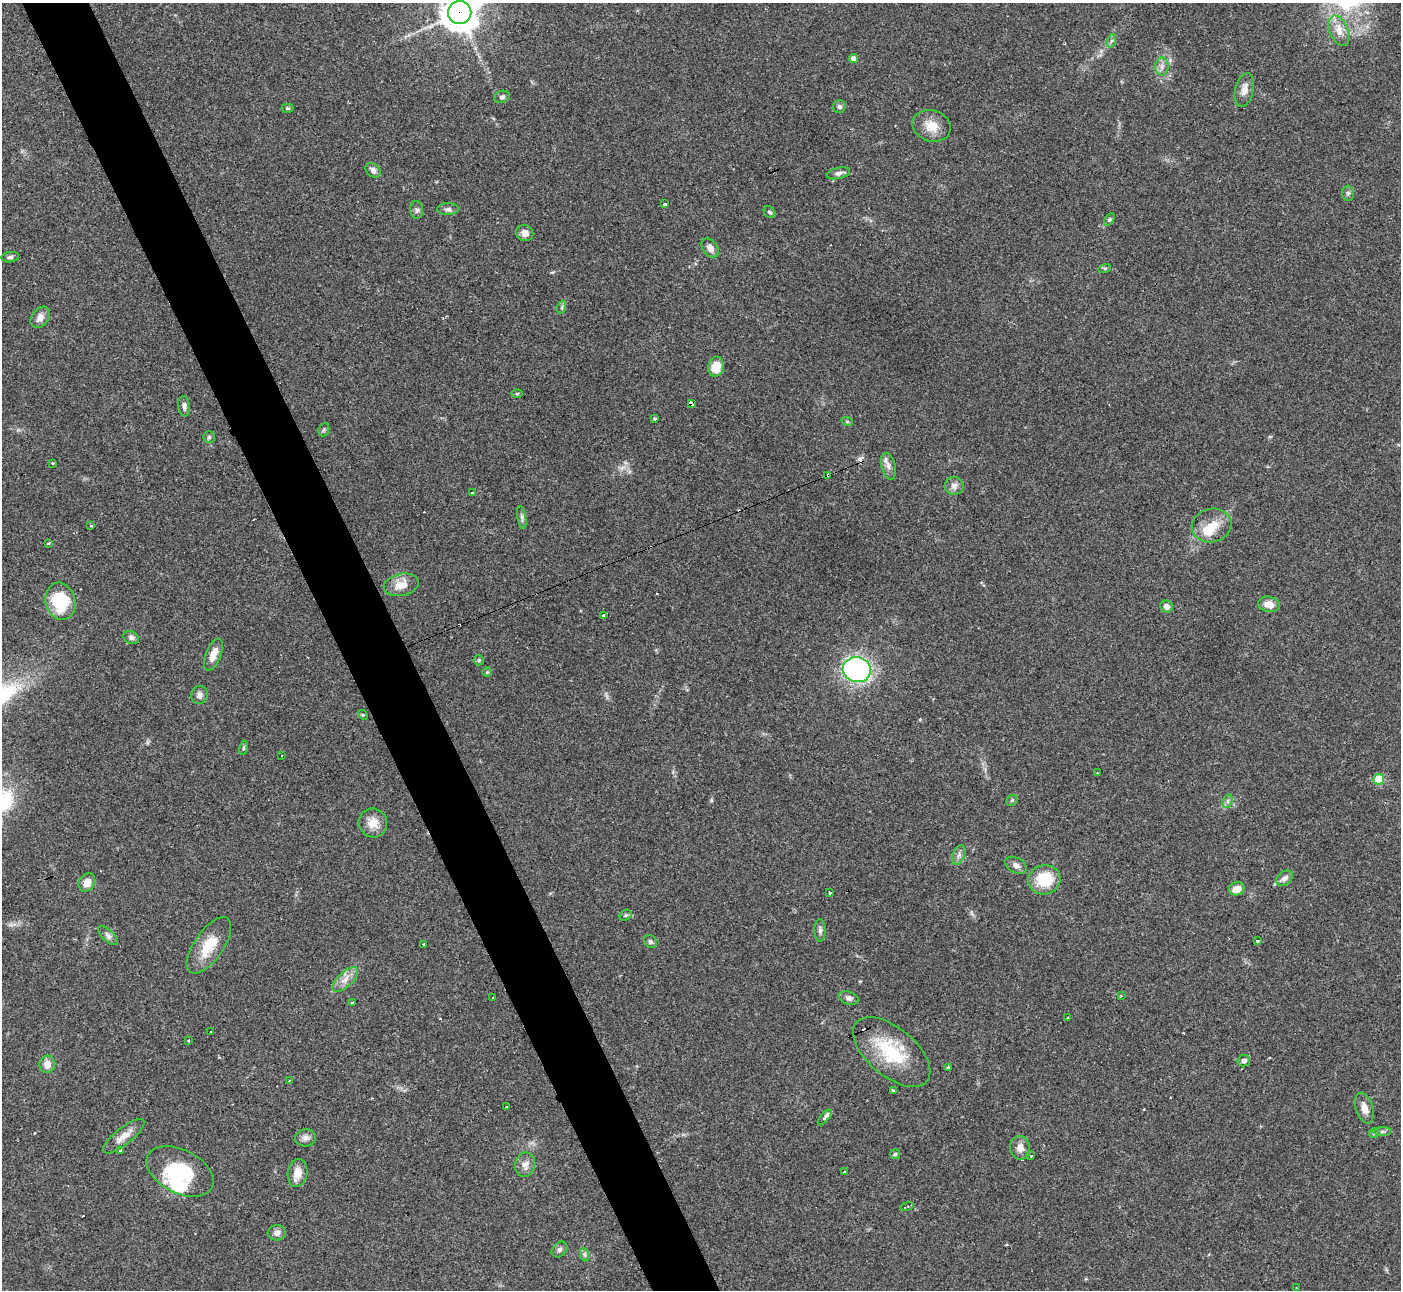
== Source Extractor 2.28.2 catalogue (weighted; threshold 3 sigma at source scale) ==
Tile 11 of 4 x 4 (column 3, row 3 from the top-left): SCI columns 2802-4200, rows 1440-2727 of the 5600 x 5588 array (HDU 1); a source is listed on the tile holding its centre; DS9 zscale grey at full resolution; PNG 1403 x 1292 px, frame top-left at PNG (2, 3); each listed source drawn as its Kron ellipse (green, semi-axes under 4 px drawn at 4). Shown black and unused: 5% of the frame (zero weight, under 3 of 4 exposures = <1% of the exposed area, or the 3 px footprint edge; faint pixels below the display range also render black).
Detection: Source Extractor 2.28.2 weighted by HDU 2 'WHT'; one run over the whole footprint, this tile lists its part. Background 0.0513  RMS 0.0052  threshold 0.0234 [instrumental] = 3 sigma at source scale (4.5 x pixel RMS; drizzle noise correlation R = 1.50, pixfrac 1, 0.05/0.05 arcsec/px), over >= 5 px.
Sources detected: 127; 1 inside a brighter object's white glare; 12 cosmic-ray / hot-pixel residue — neither listed nor drawn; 6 inside a brighter listed object's ellipse — not listed separately; the other 108 listed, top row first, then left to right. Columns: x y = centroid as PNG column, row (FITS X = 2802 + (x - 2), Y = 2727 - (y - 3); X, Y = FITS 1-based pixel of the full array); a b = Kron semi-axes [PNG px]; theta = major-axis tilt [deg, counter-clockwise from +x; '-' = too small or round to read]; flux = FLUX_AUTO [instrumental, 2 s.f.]
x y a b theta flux
460 13 12 11 - 1100
1339 31 16 9 -66 5.1
1111 41 7 4 71 1.1
854 59 4 4 - 3.5
1162 66 9 6 90 2.1
1244 90 17 9 77 4.1
502 97 8 6 18 1.4
839 107 6 6 - 1.1
287 108 6 4 -1 0.74
932 126 19 15 -18 8.4
373 170 8 6 -43 2.3
838 173 12 5 13 2.1
1348 193 7 6 - 1.1
665 204 4 3 - 2.8
448 209 11 6 0 1.7
417 210 9 6 -83 1.4
770 212 7 5 -47 1
1109 220 7 4 59 0.84
525 233 9 8 - 3.2
710 248 10 7 -53 3.7
10 257 9 5 7 1.2
1105 268 6 4 18 0.67
562 307 7 4 72 0.94
40 317 12 8 55 3.5
716 367 10 7 79 9.1
517 394 6 4 2 0.59
691 403 4 3 - 20
184 406 10 6 -83 2
654 418 4 3 - 1.4
847 421 6 3 -19 0.63
324 430 7 5 69 0.93
209 437 6 6 - 0.95
53 463 3 3 - 3.3
888 466 13 7 -76 2.8
828 475 3 3 - 1.4
954 486 9 9 - 2.6
472 492 3 2 - 0.71
522 518 12 3 -81 1.3
1212 525 20 16 14 10
91 526 3 3 - 1.6
48 543 3 3 - 0.92
401 585 18 11 13 6.9
60 601 19 15 -74 25
1269 604 11 7 -11 5.2
1167 606 6 5 - 2.4
604 615 3 3 - 3.4
131 637 8 6 -25 1.7
213 655 17 7 68 5.8
479 660 5 5 - 0.74
857 670 14 12 -13 110
487 672 4 4 - 0.53
199 695 9 8 - 2
363 715 5 4 - 0.54
244 748 7 3 81 0.7
282 756 3 2 - 0.39
1097 773 2 2 - 0.35
1379 779 5 5 - 18
1012 800 6 5 - 0.78
1228 801 7 4 71 1.2
373 823 14 14 - 6.2
959 855 10 6 70 2
1016 865 11 7 -28 2.4
1285 878 9 6 40 2.4
1044 880 16 14 14 18
87 882 10 7 58 4.7
1237 889 8 6 24 6
830 893 3 3 - 1.9
626 915 6 5 - 0.86
820 930 11 5 90 1.6
108 936 12 6 -45 2
1257 941 3 3 - 1.2
650 942 7 6 - 1.3
423 944 3 3 - 1.8
209 945 33 14 55 14
345 980 16 7 43 4.5
1121 996 3 3 - 0.84
493 997 3 2 - 0.59
849 998 10 6 -18 1.9
353 1002 4 3 - 1.1
1068 1018 3 2 - 0.8
211 1032 3 2 - 0.51
189 1040 3 3 - 0.74
892 1052 46 24 -40 30
1244 1061 6 5 - 2.2
47 1064 9 7 78 4.1
948 1068 3 3 - 1.9
290 1080 3 2 - 0.53
893 1090 3 3 - 1.2
506 1106 3 2 - 0.65
1364 1108 16 8 -72 4.3
825 1117 9 3 51 2.6
1382 1131 9 4 0 1.1
1374 1133 5 5 - 0.59
124 1136 26 8 38 5.4
306 1138 10 8 11 2.4
1020 1148 12 10 -81 3.7
120 1150 3 3 - 1.3
895 1154 5 4 - 0.72
1031 1156 3 3 - 0.81
525 1165 12 10 77 3.2
180 1171 36 21 -27 28
844 1172 3 3 - 1.4
297 1173 14 9 79 5.6
907 1206 7 3 13 1.4
277 1233 9 7 6 2.3
560 1250 9 6 45 1.4
585 1255 7 4 -71 1.1
1297 1288 3 2 - 0.42
Overlapping masked pixels (flux is a lower limit): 3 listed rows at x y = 460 13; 691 403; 828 475
Isophote crosses this tile's border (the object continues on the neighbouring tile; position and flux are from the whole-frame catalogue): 1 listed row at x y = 460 13